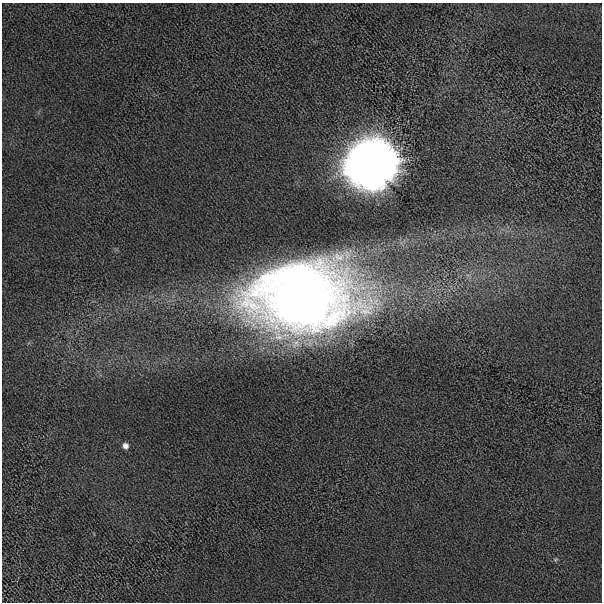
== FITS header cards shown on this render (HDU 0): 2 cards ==
NAXIS1  =                  600
NAXIS2  =                  600

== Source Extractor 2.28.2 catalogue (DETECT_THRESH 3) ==
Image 600 x 600 px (HDU 0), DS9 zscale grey, 1 PNG px = 1 image px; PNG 604 x 604 px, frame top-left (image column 1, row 600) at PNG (2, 3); no overlay
Background 426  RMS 70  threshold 210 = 3 sigma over >= 5 px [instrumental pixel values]
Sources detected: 4; all 4 listed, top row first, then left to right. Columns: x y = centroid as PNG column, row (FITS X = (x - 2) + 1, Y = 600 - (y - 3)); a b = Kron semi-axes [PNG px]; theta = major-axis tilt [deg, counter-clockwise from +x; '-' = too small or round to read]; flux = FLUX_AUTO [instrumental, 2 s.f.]
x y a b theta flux
371 164 16 15 - 4.5e+07
300 298 90 59 2 5.7e+06
125 446 7 6 - 2.0e+04
555 559 7 4 1 6.9e+03